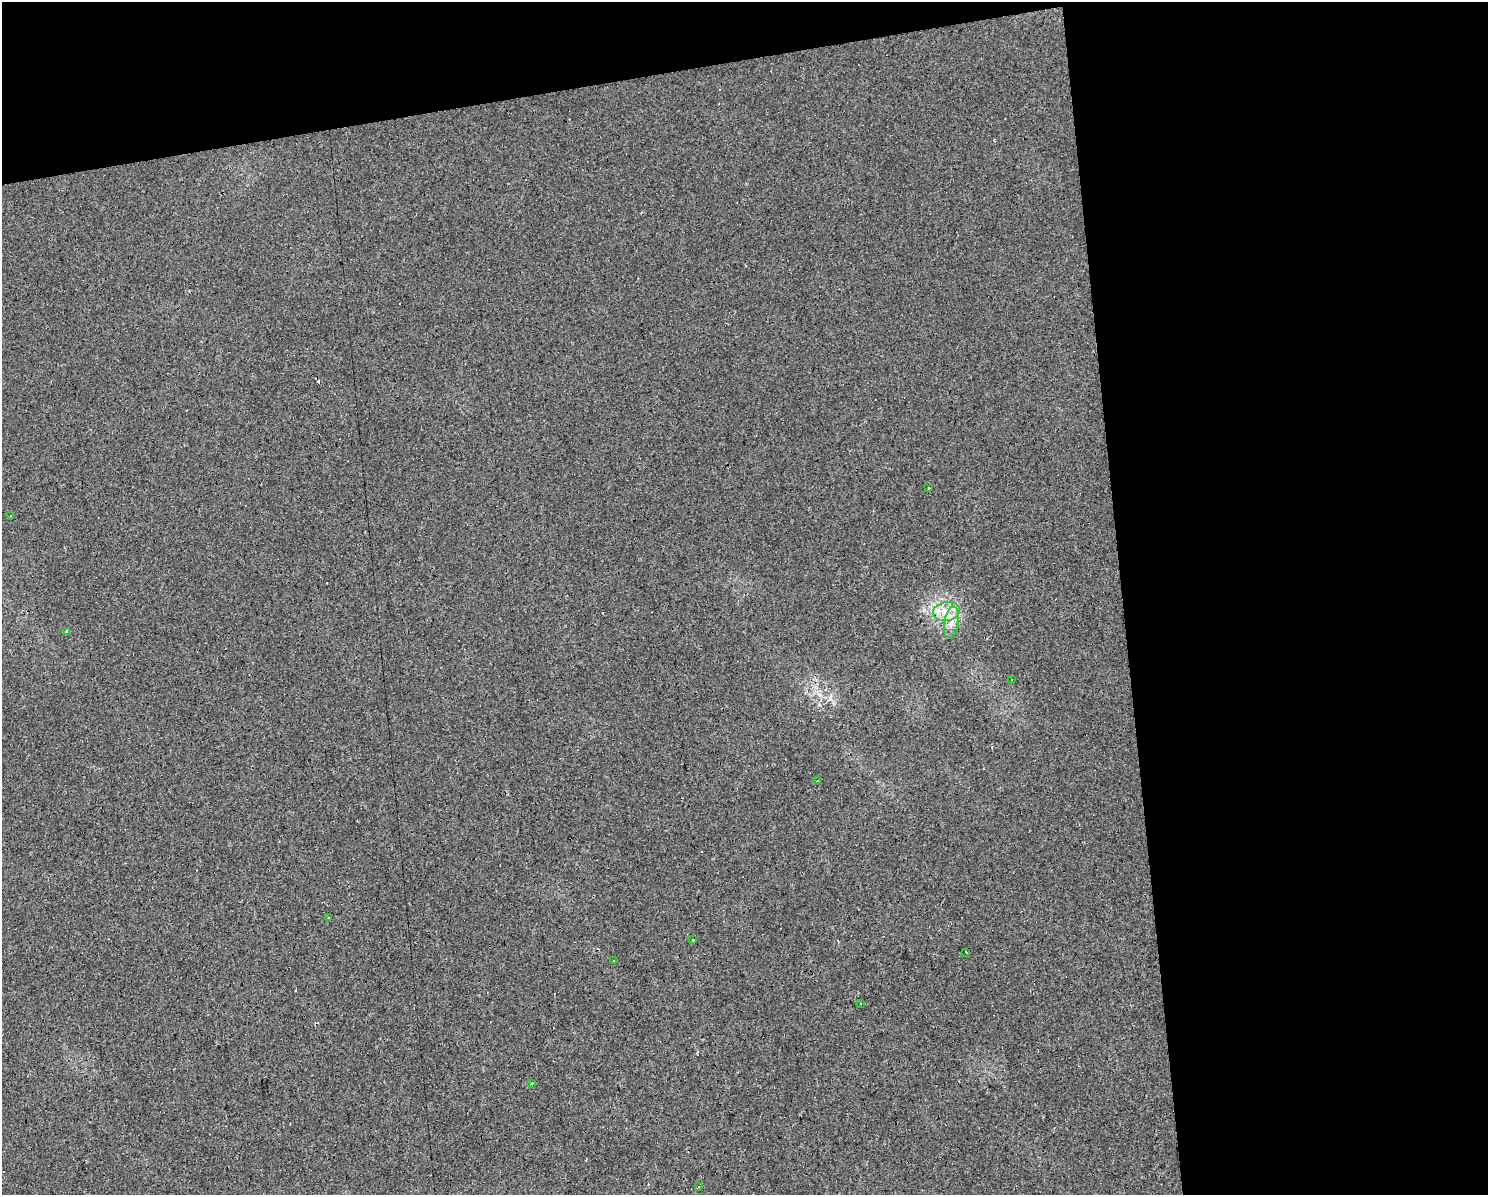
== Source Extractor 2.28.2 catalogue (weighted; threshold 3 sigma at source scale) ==
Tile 3 of 3 x 4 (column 3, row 1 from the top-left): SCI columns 3034-4519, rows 3579-4771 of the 4537 x 4771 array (HDU 1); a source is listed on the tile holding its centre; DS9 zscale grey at full resolution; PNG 1490 x 1197 px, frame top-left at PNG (2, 2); each listed source drawn as its Kron ellipse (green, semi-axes under 4 px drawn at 4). Shown black and unused: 30% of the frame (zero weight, under 2 of 3 exposures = <1% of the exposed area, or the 3 px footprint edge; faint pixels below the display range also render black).
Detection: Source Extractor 2.28.2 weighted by HDU 2 'WHT'; one run over the whole footprint, this tile lists its part. Background 0.0206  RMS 0.006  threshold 0.0268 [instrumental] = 3 sigma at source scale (4.5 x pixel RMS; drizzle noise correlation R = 1.50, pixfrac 1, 0.0396/0.0396 arcsec/px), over >= 5 px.
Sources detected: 21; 7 cosmic-ray / hot-pixel residue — neither listed nor drawn; the other 14 listed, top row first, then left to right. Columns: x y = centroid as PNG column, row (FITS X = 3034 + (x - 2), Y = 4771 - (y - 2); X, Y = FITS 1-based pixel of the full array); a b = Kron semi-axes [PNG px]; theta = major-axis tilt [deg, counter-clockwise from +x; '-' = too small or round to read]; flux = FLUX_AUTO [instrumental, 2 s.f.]
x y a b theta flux
929 488 3 2 - 0.61
11 516 3 2 - 0.87
946 612 14 9 8 7.8
952 622 16 7 80 5.6
67 632 3 3 - 8.7
1012 680 3 2 - 0.35
818 780 3 3 - 2.8
329 918 3 3 - 1.7
693 940 3 3 - 0.67
965 952 3 2 - 1.4
614 961 3 3 - 2.1
861 1003 3 2 - 1.2
532 1083 3 2 - 0.47
699 1187 3 2 - 0.47
Unlisted compact peaks at least as high as the median listed source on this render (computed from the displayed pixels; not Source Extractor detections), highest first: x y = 924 610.